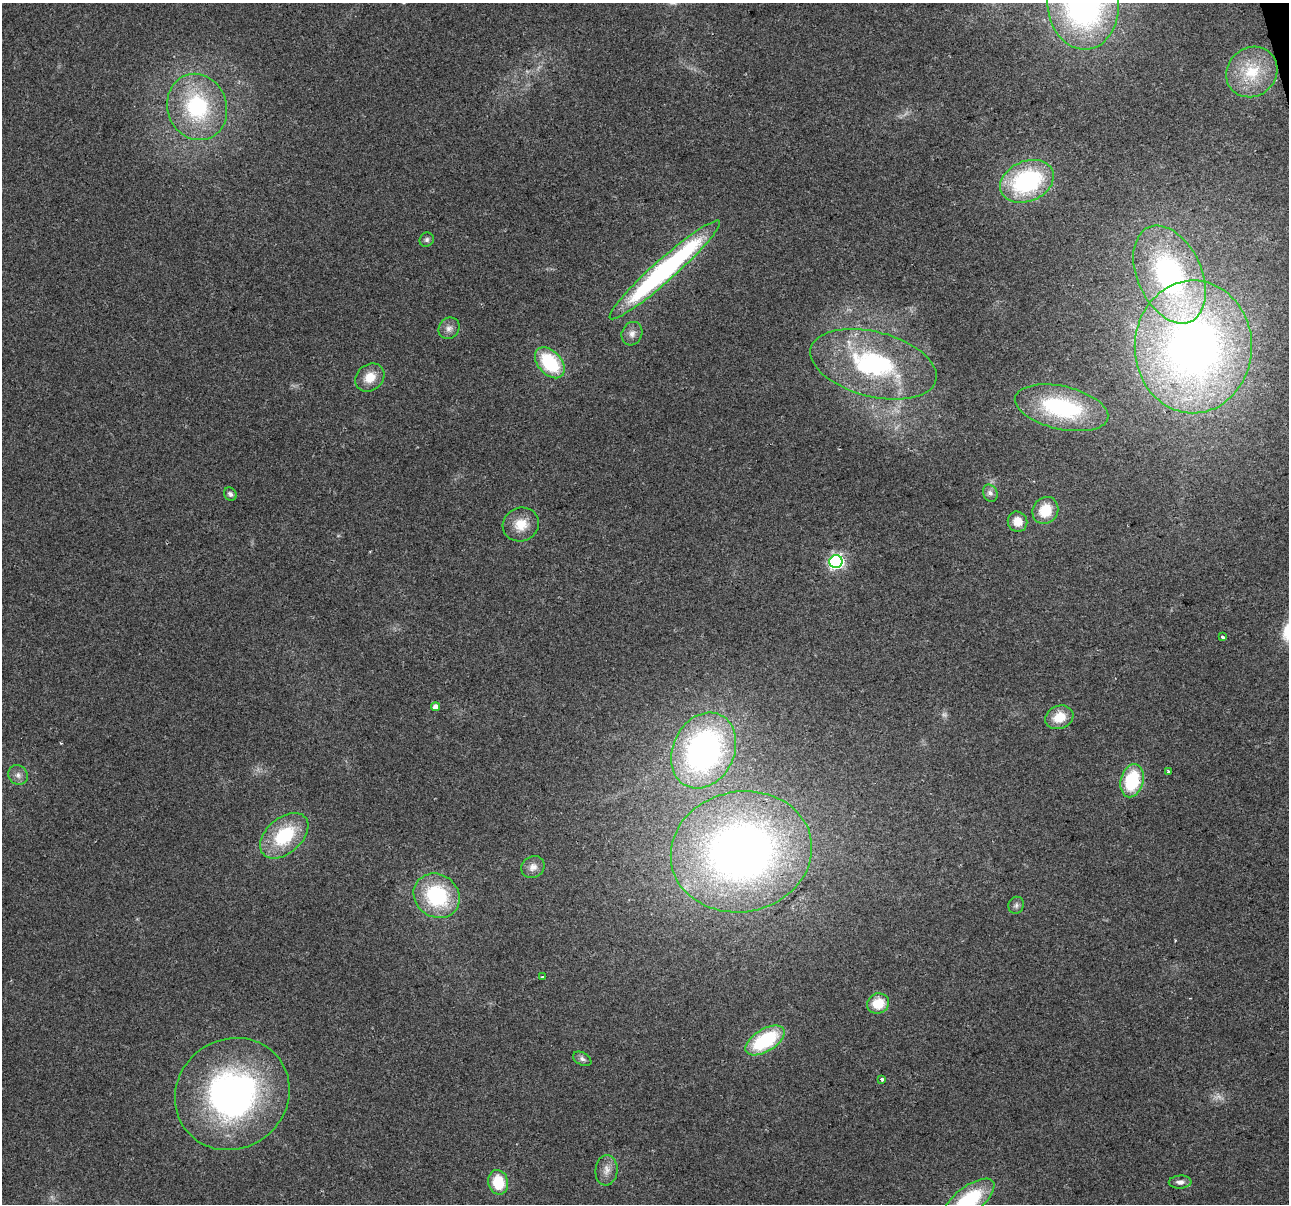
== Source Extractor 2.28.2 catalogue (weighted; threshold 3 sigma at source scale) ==
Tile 10 of 4 x 4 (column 2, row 3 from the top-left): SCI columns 1289-2575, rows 1298-2499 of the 5150 x 4949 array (HDU 1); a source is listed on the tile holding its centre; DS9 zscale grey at full resolution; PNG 1291 x 1206 px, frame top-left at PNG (2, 3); each listed source drawn as its Kron ellipse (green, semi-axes under 4 px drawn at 4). Shown black and unused: <1% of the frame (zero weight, under 2 of 3 exposures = <1% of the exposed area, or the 3 px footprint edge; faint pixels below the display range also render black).
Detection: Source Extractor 2.28.2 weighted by HDU 2 'WHT'; one run over the whole footprint, this tile lists its part. Background 0.0568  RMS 0.0076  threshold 0.0341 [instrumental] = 3 sigma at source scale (4.5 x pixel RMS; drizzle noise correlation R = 1.50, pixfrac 1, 0.0396/0.0396 arcsec/px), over >= 5 px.
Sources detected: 45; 2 too faint to see at this stretch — neither listed nor drawn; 1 inside a brighter listed object's ellipse — not listed separately; the other 42 listed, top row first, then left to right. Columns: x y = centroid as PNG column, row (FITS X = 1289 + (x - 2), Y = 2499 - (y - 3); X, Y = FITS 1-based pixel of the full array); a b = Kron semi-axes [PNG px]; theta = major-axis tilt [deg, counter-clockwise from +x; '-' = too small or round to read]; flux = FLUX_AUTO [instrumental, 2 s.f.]
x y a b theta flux
1083 4 46 35 -85 250
1252 72 27 24 42 34
197 107 33 29 -70 79
1027 181 28 20 23 99
427 240 7 6 - 2.1
665 270 73 11 42 190
1170 275 51 32 -66 170
449 328 11 10 - 4.6
632 334 12 10 64 5.1
1193 347 66 58 89 500
550 363 18 11 -48 50
873 364 65 32 -14 120
370 377 16 13 39 13
1062 408 48 21 -13 86
990 493 9 7 -64 3.2
230 494 7 6 - 2.2
1045 510 14 12 56 21
1017 522 10 9 - 9.9
521 525 18 16 23 15
836 562 6 6 - 190
1222 637 3 3 - 13
435 707 4 4 - 6.4
1059 717 14 11 20 15
704 750 39 30 64 220
1168 772 4 3 - 1.5
18 775 10 9 - 4.2
1132 781 17 11 75 44
284 836 28 17 41 47
741 852 71 60 11 490
533 867 12 10 32 5.6
437 896 24 21 -36 66
1016 905 9 7 69 2.5
542 977 3 3 - 0.95
878 1003 11 10 - 18
765 1040 22 11 32 58
582 1059 10 6 -27 2.5
882 1079 3 3 - 6.1
232 1094 59 54 37 240
606 1170 15 11 84 6.7
498 1182 12 10 -76 24
1180 1182 11 6 3 3.4
968 1201 32 13 38 63
Isophote crosses this tile's border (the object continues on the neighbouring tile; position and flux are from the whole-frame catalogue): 2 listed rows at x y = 1083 4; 968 1201